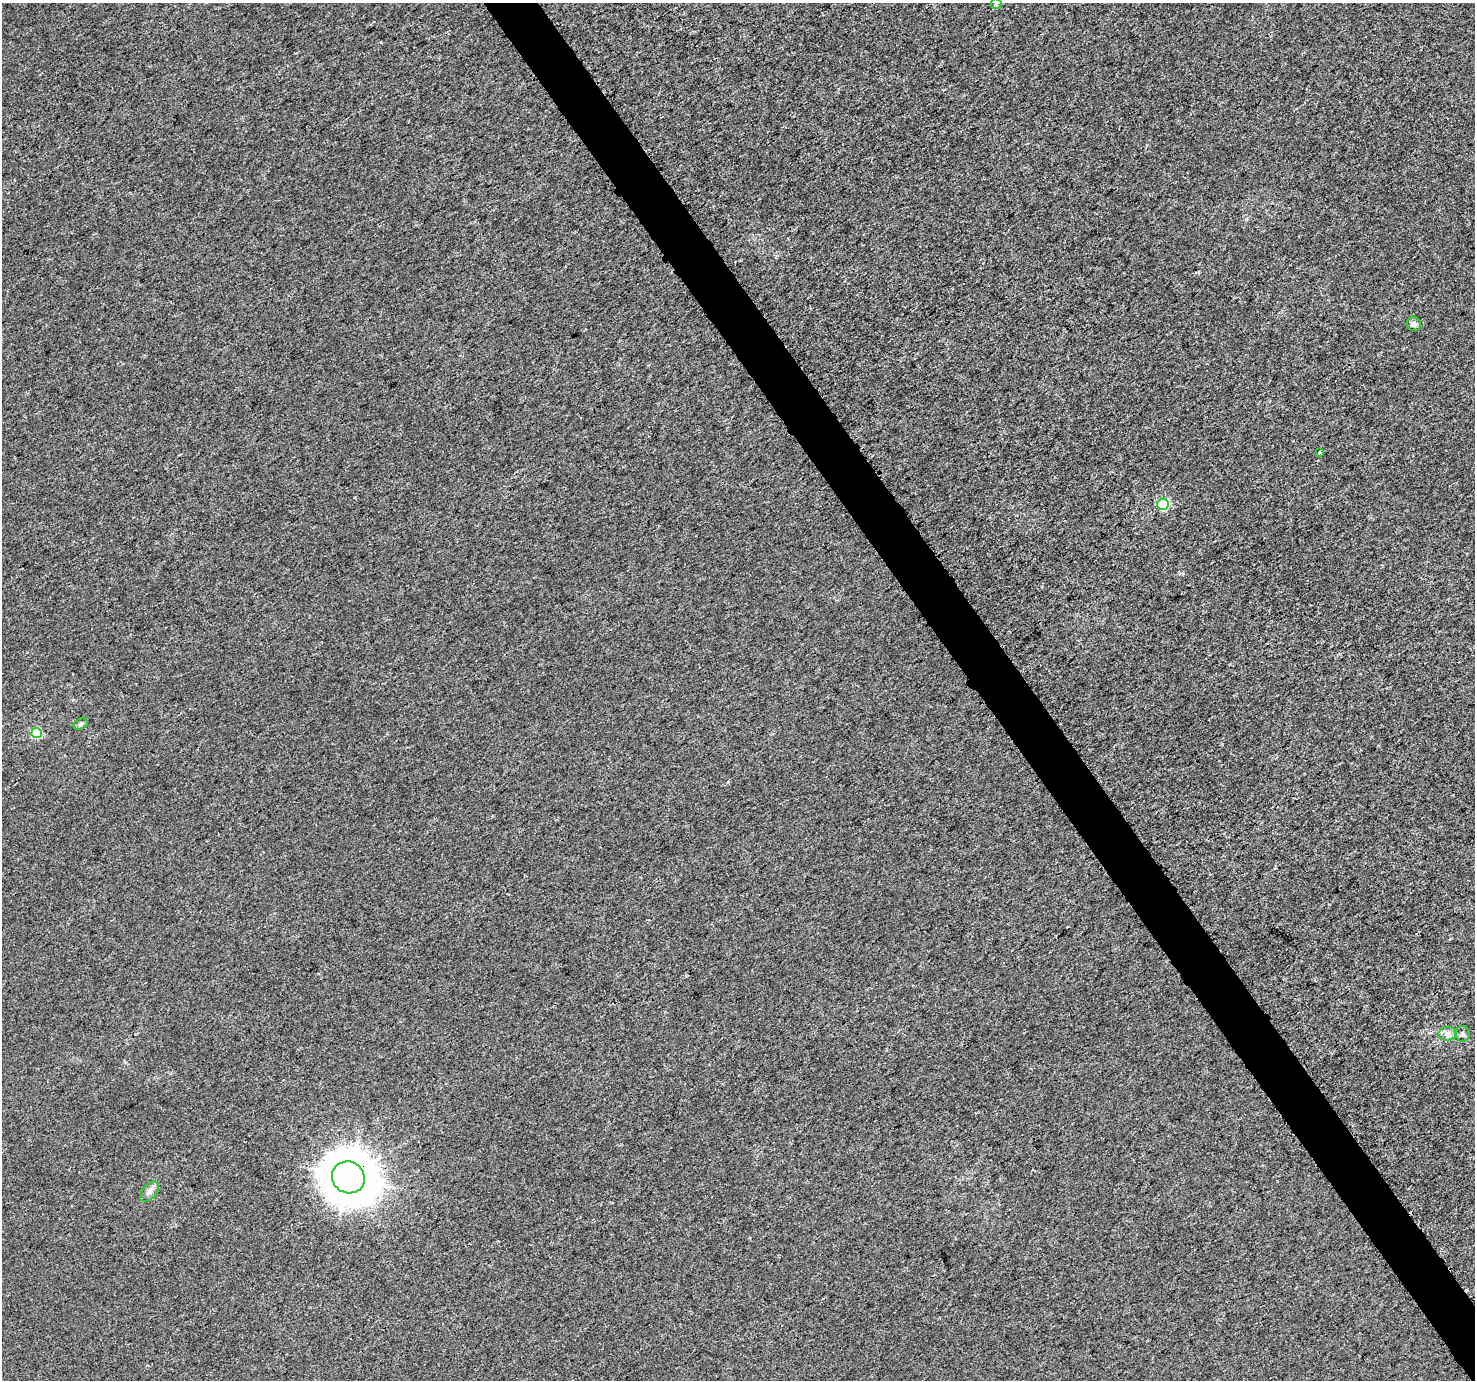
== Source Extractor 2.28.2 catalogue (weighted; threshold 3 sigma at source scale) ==
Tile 6 of 4 x 4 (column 2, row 2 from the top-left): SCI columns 1495-2967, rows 2900-4277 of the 5941 x 5860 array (HDU 1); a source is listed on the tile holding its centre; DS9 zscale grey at full resolution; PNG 1477 x 1382 px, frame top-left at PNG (2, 3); each listed source drawn as its Kron ellipse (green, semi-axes under 4 px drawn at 4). Shown black and unused: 4% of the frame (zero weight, under 3 of 4 exposures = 2% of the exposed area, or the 3 px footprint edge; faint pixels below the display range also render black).
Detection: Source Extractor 2.28.2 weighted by HDU 2 'WHT'; one run over the whole footprint, this tile lists its part. Background 5.82e-04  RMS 0.0026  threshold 0.0118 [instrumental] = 3 sigma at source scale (4.5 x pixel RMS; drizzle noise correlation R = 1.50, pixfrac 1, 0.0396/0.0396 arcsec/px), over >= 5 px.
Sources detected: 10; all 10 listed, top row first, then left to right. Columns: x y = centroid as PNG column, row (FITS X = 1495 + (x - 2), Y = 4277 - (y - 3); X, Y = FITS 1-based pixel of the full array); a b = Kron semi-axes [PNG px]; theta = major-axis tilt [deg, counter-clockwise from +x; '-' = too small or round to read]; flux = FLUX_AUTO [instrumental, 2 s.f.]
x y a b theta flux
996 4 5 5 - 0.4
1414 324 7 7 - 0.87
1320 453 3 3 - 0.3
1163 504 6 5 - 19
81 724 7 5 28 0.58
37 733 5 5 - 12
1448 1034 9 7 2 1.1
1463 1034 8 7 - 0.81
348 1177 17 15 -33 820
149 1192 12 7 48 1.1
Overlapping masked pixels (flux is a lower limit): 1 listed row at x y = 348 1177
Unlisted compact peaks at least as high as the median listed source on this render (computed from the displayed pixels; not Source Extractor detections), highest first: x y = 728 782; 1246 219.